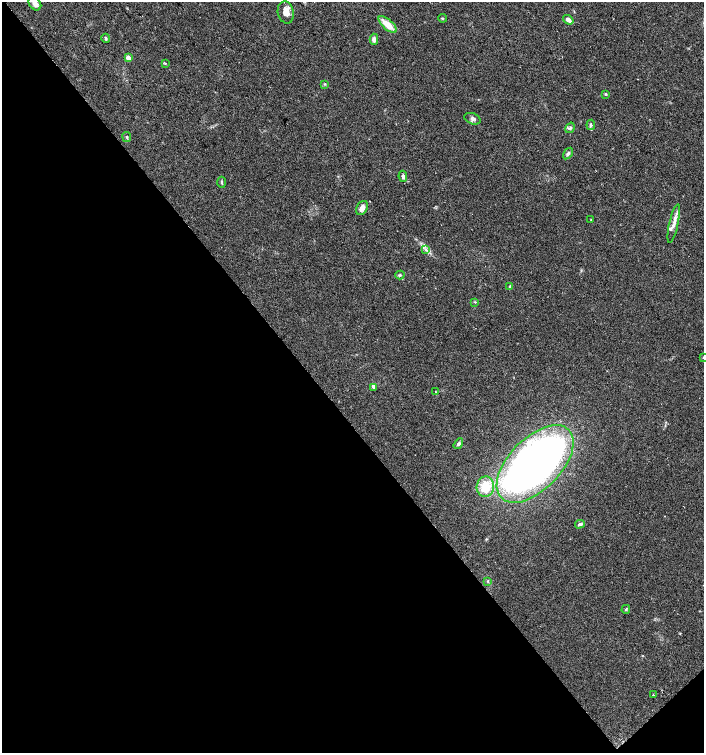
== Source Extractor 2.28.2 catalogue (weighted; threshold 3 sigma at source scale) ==
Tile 14 of 4 x 4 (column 2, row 4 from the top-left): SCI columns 1572-2975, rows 32-1533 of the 6015 x 6062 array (HDU 1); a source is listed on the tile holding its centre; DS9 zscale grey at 2 x 2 block average (1 PNG px = mean of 2 x 2 image px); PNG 706 x 755 px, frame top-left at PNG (2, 2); each listed source drawn as its Kron ellipse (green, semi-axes under 4 px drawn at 4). Shown black and unused: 45% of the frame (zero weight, under 2 of 3 exposures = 2% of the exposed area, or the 3 px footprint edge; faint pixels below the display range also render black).
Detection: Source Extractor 2.28.2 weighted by HDU 2 'WHT'; one run over the whole footprint, this tile lists its part. Background 0.0686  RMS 0.0087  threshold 0.0392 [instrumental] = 3 sigma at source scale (4.5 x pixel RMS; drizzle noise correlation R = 1.50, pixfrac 1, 0.0396/0.0396 arcsec/px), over >= 5 px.
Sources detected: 40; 1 inside a brighter object's white glare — neither listed nor drawn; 4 inside a brighter listed object's ellipse — not listed separately; the other 35 listed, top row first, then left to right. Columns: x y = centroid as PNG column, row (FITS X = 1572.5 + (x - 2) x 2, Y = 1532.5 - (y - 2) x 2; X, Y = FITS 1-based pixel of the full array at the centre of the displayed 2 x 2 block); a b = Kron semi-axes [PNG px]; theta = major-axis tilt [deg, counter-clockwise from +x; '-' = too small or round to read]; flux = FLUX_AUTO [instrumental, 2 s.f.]
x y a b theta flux
35 3 7 5 -54 13
286 12 11 8 -78 18
442 18 4 3 - 1.8
568 20 6 3 -35 12
388 25 11 5 -41 30
106 38 4 3 - 3.2
374 39 5 4 - 9.1
128 58 3 3 - 23
165 63 3 2 - 1.5
325 84 4 3 - 1.9
606 94 3 3 - 3
473 119 8 5 -22 5.9
591 125 5 4 - 3.9
570 128 5 3 - 3.3
127 137 5 3 - 2.6
568 154 6 3 56 4.8
403 176 5 4 - 4.9
222 182 5 2 - 2.2
362 208 7 5 61 12
591 220 2 2 - 1
674 224 20 4 78 14
426 250 3 3 - 2.8
400 275 4 3 - 2.7
510 287 3 2 - 3.4
475 302 3 2 - 1.5
703 358 3 2 - 1.2
373 387 3 3 - 5.8
435 392 3 2 - 0.95
458 444 6 3 57 4.6
535 464 48 26 45 1700
485 487 10 8 87 43
580 524 5 4 - 5.9
488 581 3 3 - 1.9
626 609 4 3 - 2
653 695 2 2 - 1.6
Isophote crosses this tile's border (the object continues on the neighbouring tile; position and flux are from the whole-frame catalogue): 2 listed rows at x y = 35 3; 703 358